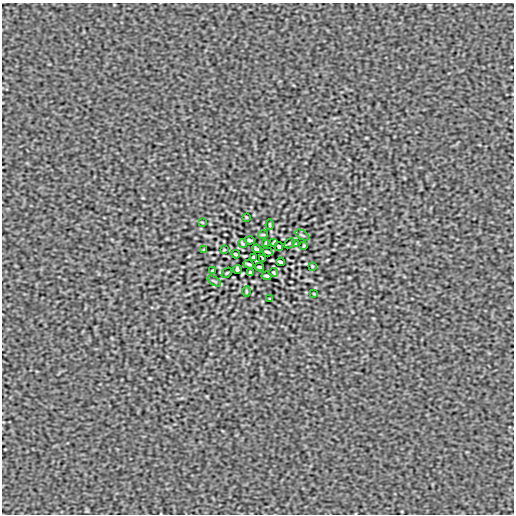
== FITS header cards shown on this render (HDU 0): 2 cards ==
NAXIS1  =                  512
NAXIS2  =                  512

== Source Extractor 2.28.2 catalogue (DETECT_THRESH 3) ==
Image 512 x 512 px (HDU 0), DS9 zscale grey, 1 PNG px = 1 image px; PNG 516 x 516 px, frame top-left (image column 1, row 512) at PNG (2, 3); each listed source drawn as its Kron ellipse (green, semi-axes under 4 px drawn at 4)
Background -1.20e-06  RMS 1.2e-04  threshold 3.60e-04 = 3 sigma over >= 5 px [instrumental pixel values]
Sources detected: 34; all 34 listed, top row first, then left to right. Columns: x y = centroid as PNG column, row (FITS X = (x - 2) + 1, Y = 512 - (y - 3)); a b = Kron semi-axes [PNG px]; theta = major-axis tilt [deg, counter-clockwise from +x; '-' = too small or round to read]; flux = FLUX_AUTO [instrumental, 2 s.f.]
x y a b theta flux
246 217 3 2 - 0.0046
202 222 4 2 - 0.006
270 225 5 2 - 0.0081
263 235 5 3 - 0.0073
302 235 8 3 -32 0.0098
249 240 5 2 - 0.013
274 242 4 2 - 0.0078
242 243 4 2 - 0.0091
266 243 3 3 - 0.0097
289 243 6 2 45 0.0064
296 244 2 2 - 0.0048
304 245 3 2 - 0.0068
279 247 4 3 - 0.013
257 249 4 3 - 0.012
204 250 4 3 - 0.0067
224 250 3 2 - 0.0047
267 252 5 2 - 0.012
236 254 4 2 - 0.012
253 257 3 3 - 0.0084
263 259 3 3 - 0.0084
280 262 4 2 - 0.012
249 264 5 2 - 0.012
312 266 4 3 - 0.0067
259 267 4 3 - 0.012
237 269 4 3 - 0.013
212 271 3 2 - 0.0068
227 273 6 2 45 0.0064
250 273 3 3 - 0.0097
274 273 4 2 - 0.0091
267 276 5 2 - 0.013
214 281 8 3 -32 0.0097
246 291 5 2 - 0.0081
314 294 4 2 - 0.006
270 299 3 2 - 0.0046